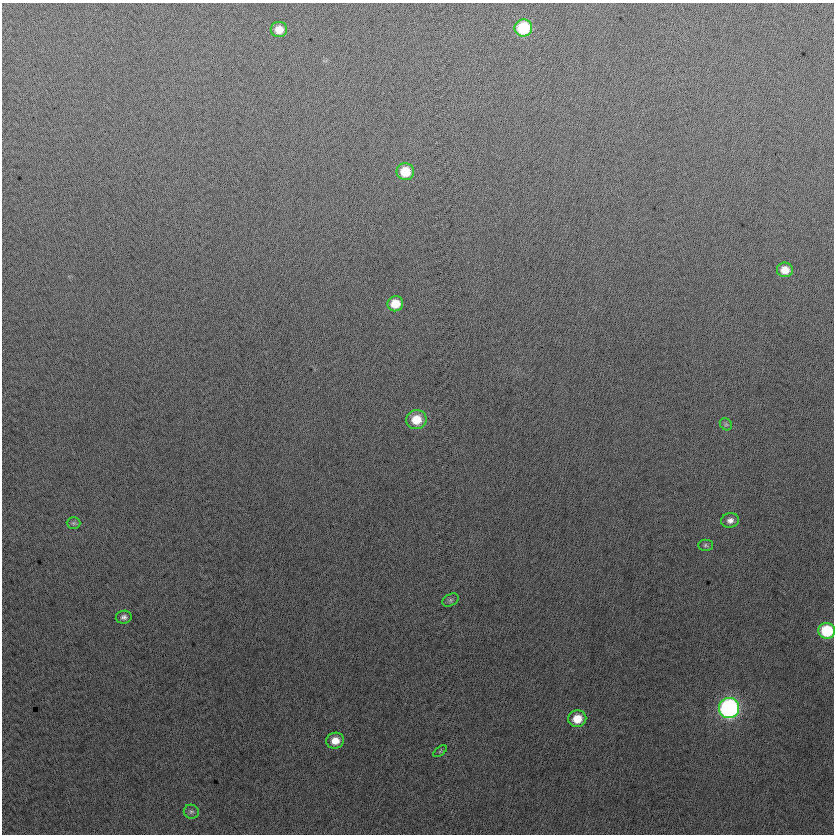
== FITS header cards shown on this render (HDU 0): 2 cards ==
NAXIS1  =                  832
NAXIS2  =                  832

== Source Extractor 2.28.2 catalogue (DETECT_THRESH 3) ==
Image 832 x 832 px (HDU 0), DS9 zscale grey, 1 PNG px = 1 image px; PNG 836 x 836 px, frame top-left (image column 1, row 832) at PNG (2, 3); each listed source drawn as its Kron ellipse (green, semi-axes under 4 px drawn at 4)
Background 3.65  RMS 13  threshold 38.3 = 3 sigma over >= 5 px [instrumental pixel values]
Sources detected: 18; all 18 listed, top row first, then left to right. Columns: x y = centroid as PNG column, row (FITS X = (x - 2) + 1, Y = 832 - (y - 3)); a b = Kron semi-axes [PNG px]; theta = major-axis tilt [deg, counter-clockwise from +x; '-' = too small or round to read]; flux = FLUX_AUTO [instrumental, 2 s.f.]
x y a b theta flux
523 28 9 8 - 52000
279 30 8 7 - 11000
405 172 9 8 - 23000
785 270 8 7 - 11000
395 304 8 7 - 17000
416 420 10 9 - 19000
726 424 7 5 -44 1600
730 520 9 7 12 4700
73 523 7 6 - 1800
705 545 7 5 0 1800
450 600 9 5 27 2000
124 617 8 6 8 3100
827 631 8 8 - 45000
729 708 10 10 - 240000
577 719 9 8 - 16000
335 741 9 8 - 11000
440 751 8 4 37 1200
191 812 7 7 - 2200
At the frame edge (FLAGS 8, measured only in part): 1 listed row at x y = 827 631